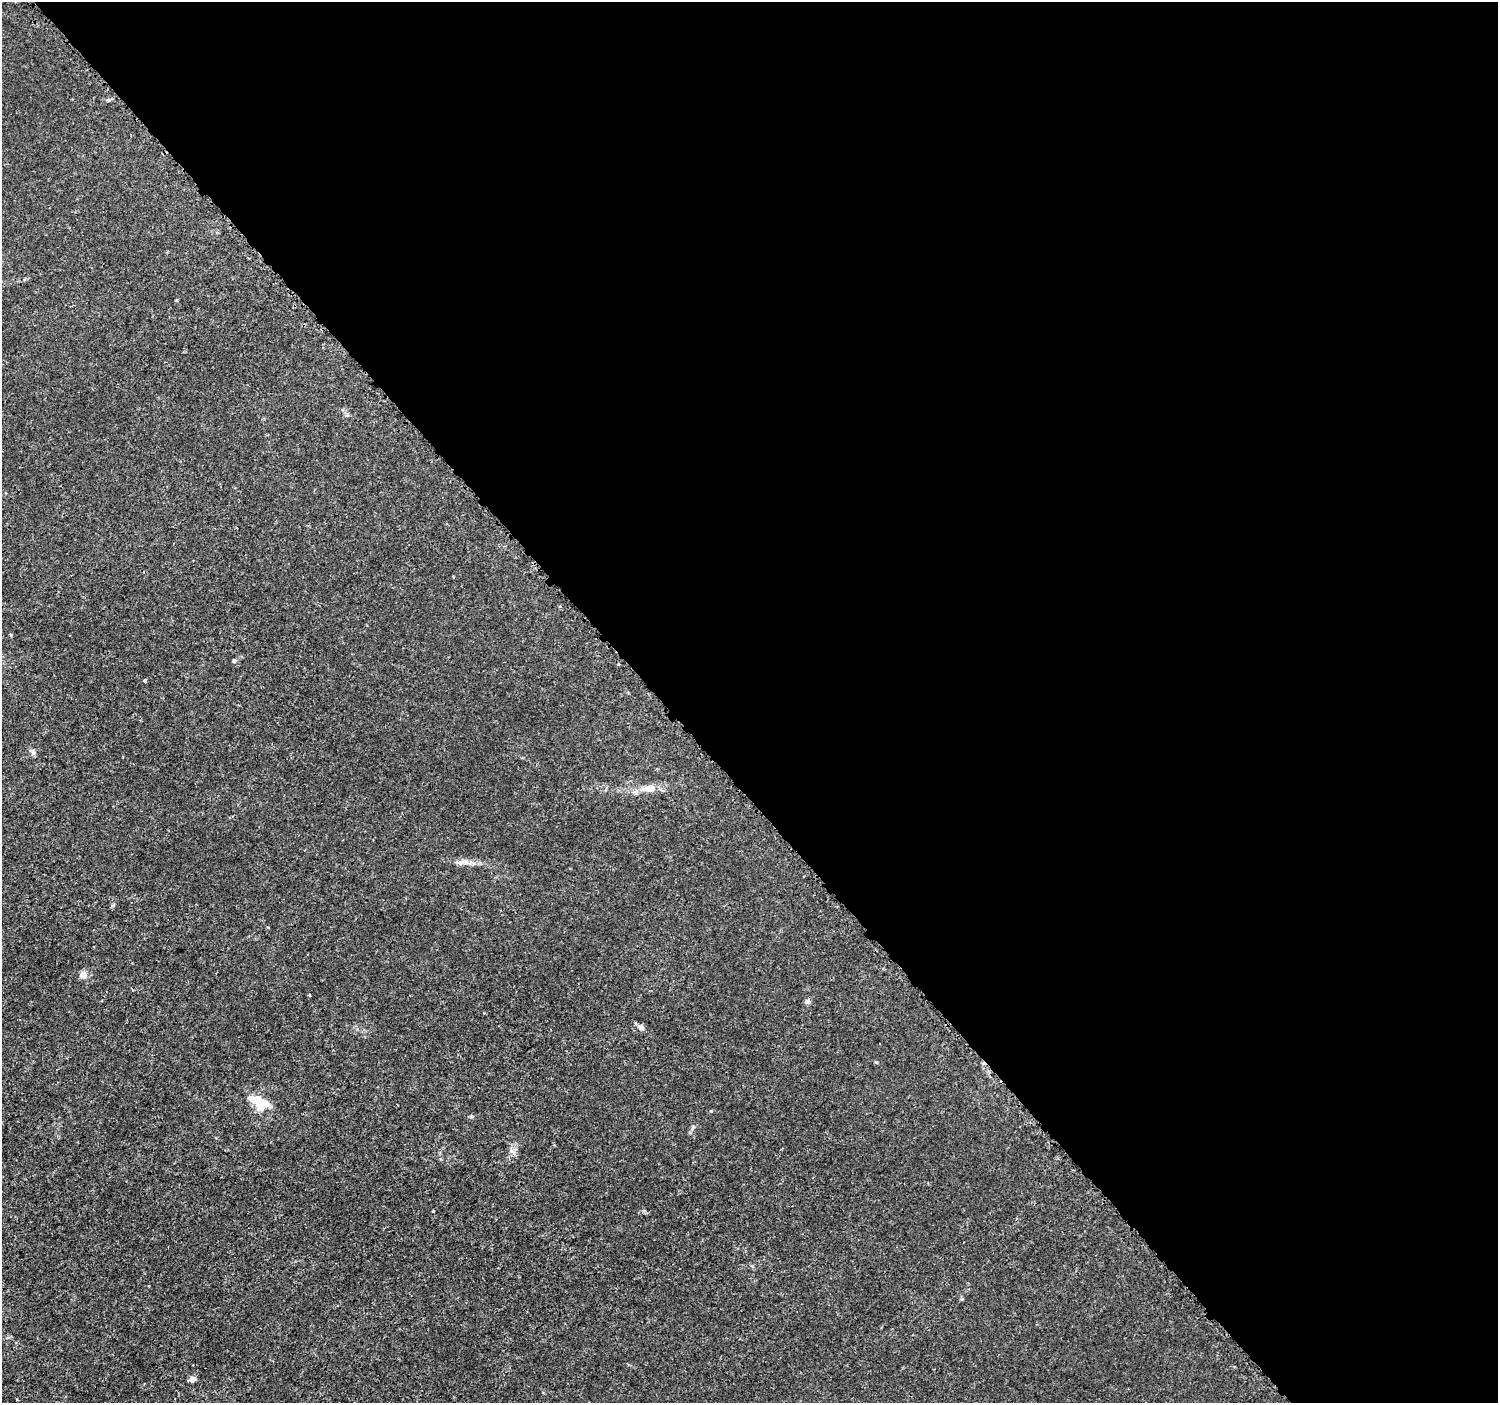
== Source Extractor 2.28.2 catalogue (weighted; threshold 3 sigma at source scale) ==
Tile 8 of 4 x 4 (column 4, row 2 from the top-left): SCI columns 4514-6009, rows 2965-4365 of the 6039 x 5993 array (HDU 1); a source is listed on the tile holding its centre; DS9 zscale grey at full resolution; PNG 1500 x 1405 px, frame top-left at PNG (2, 2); no overlay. Shown black and unused: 56% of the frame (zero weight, under 3 of 5 exposures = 2% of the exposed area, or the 3 px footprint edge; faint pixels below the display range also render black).
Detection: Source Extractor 2.28.2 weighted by HDU 2 'WHT'; one run over the whole footprint, this tile lists its part. Background 0.0015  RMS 6.9e-04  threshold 0.0031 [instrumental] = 3 sigma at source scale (4.5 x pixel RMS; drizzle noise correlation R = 1.50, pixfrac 1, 0.0396/0.0396 arcsec/px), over >= 5 px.
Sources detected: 15; all 15 listed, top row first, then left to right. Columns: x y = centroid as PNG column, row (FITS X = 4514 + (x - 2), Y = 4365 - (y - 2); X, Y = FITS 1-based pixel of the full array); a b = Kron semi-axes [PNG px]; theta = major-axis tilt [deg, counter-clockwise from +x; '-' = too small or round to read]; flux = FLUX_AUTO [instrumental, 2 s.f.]
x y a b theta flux
176 300 4 3 - 0.092
347 415 5 5 - 0.11
234 660 5 5 - 0.1
145 681 3 3 - 0.18
33 752 9 5 -79 0.19
649 788 17 9 4 0.88
459 862 13 6 -9 0.33
83 975 9 9 - 0.36
808 1001 6 6 - 0.21
641 1028 7 7 - 0.25
876 1062 5 4 - 0.07
259 1102 25 13 -29 2
471 1116 6 4 2 0.11
693 1127 6 5 - 0.13
192 1379 9 7 15 0.21
Unlisted compact peaks at least as high as the median listed source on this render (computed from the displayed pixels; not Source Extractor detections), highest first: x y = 511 1151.